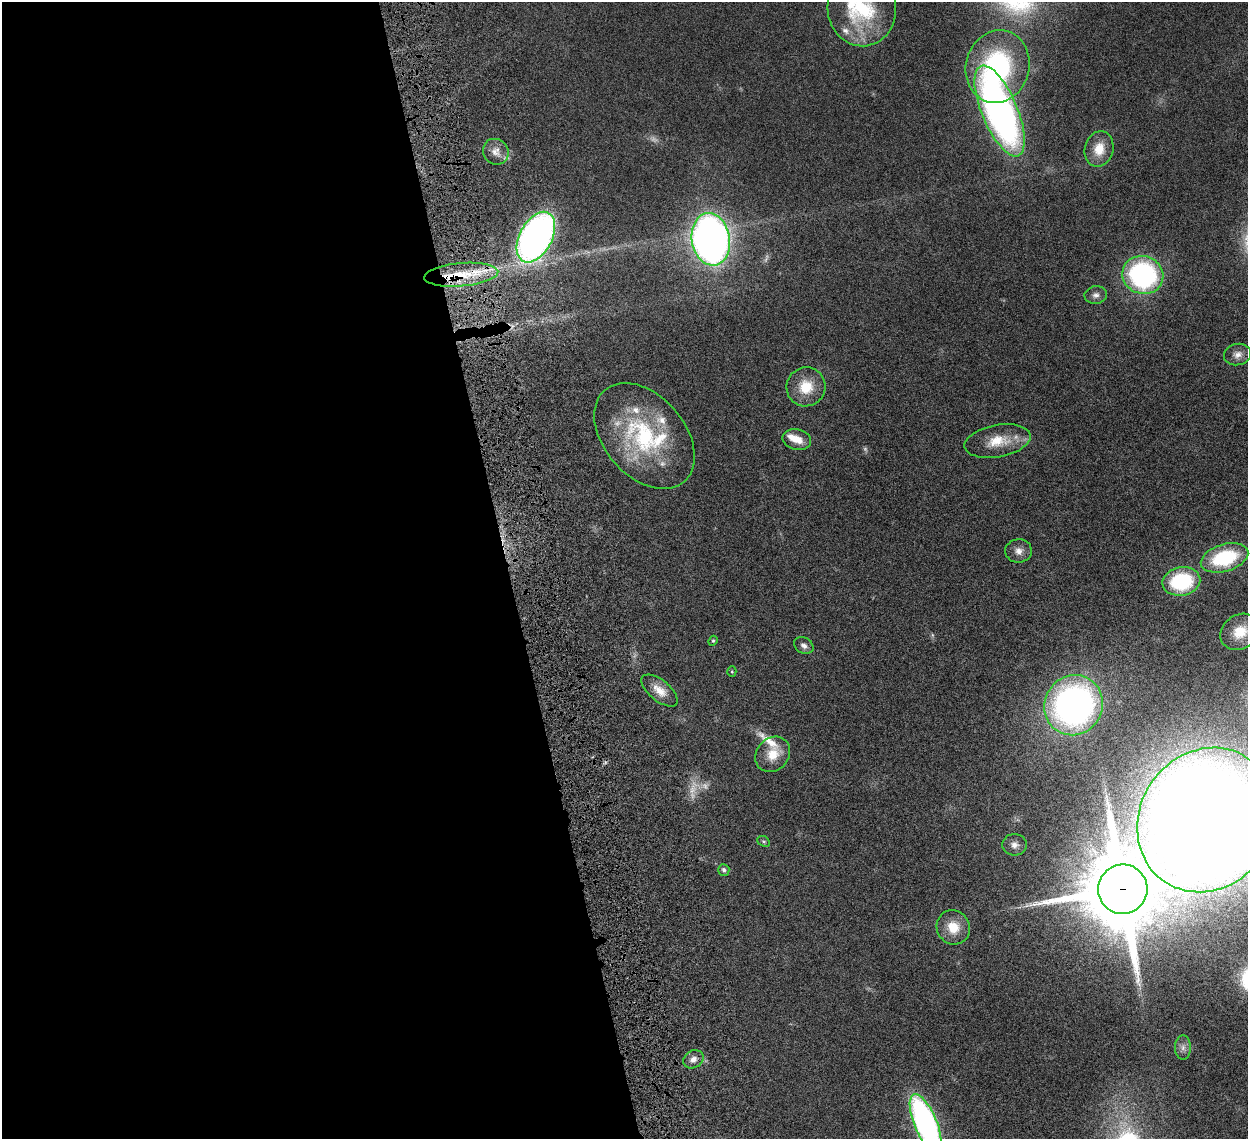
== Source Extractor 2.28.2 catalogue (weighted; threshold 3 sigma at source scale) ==
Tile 9 of 4 x 4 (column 1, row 3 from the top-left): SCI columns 88-1333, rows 1495-2631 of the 5157 x 5153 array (HDU 1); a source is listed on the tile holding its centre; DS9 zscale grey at full resolution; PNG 1250 x 1141 px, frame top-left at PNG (2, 2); each listed source drawn as its Kron ellipse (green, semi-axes under 4 px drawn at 4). Shown black and unused: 41% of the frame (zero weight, under 6 of 12 exposures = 7% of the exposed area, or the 3 px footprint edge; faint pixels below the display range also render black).
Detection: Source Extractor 2.28.2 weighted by HDU 2 'WHT'; one run over the whole footprint, this tile lists its part. Background 0.0352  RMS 0.0025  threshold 0.0103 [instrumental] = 3 sigma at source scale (4.09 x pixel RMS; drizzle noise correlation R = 1.36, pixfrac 0.8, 0.05/0.05 arcsec/px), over >= 5 px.
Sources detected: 48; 6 too faint to see at this stretch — neither listed nor drawn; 8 inside a brighter listed object's ellipse — not listed separately; the other 34 listed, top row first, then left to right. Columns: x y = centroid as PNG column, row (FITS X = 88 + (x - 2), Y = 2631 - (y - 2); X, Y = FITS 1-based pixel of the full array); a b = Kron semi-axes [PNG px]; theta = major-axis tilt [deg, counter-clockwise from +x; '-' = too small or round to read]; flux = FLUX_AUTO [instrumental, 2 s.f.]
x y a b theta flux
862 8 38 34 -87 19
998 67 37 31 73 34
1000 111 48 18 -67 110
1099 149 18 14 76 4
496 152 13 12 - 2
536 237 27 16 62 110
711 239 26 19 -80 140
461 275 37 11 5 8.4
1143 275 21 19 -22 42
1096 295 11 8 8 1.1
1238 355 14 10 12 1.5
806 387 20 19 - 5.8
644 436 61 40 -49 28
797 439 14 10 -12 2.9
998 441 33 16 10 5.9
1019 551 13 11 1 1.7
1225 558 24 13 17 15
1181 581 19 14 11 18
1240 632 21 17 33 5.5
713 641 5 4 - 0.28
804 646 10 7 -29 1.1
732 672 5 4 - 0.26
660 691 22 10 -40 3
1074 705 30 29 - 94
773 754 19 16 48 4.2
1206 820 75 66 56 730
764 841 7 5 -32 0.34
1014 845 12 10 -4 1.4
724 870 6 5 - 0.61
1123 889 25 24 - 2600
953 927 17 16 - 4.5
1183 1048 12 8 90 1.2
693 1059 11 8 33 1.3
926 1124 31 11 -68 75
Overlapping masked pixels (flux is a lower limit): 3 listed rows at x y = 461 275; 1206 820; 1123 889
Isophote crosses this tile's border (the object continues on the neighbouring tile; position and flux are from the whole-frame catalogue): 3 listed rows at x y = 862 8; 1206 820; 926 1124